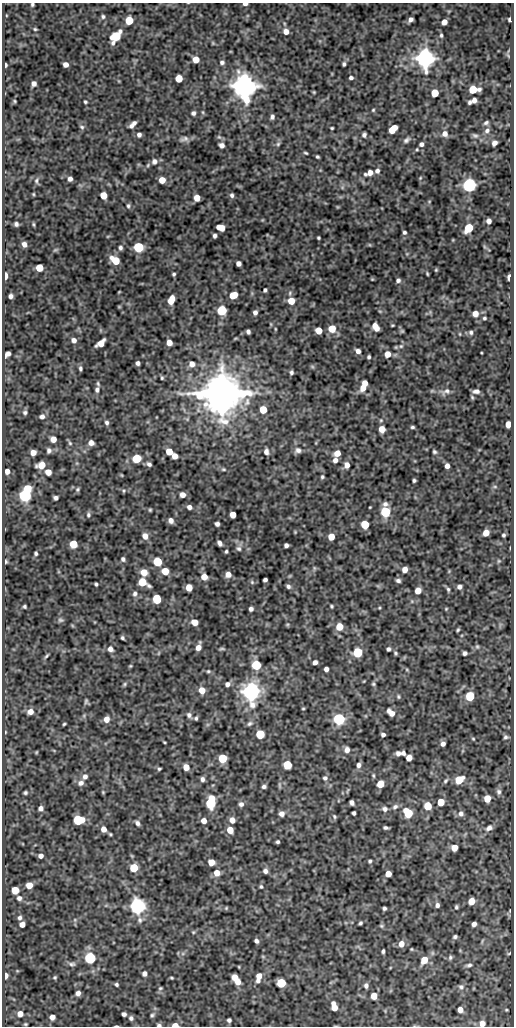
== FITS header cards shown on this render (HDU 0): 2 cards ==
NAXIS1  =                  512
NAXIS2  =                 1024

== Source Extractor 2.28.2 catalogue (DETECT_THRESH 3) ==
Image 512 x 1024 px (HDU 0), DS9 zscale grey, 1 PNG px = 1 image px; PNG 516 x 1028 px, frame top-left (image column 1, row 1024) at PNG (2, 3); no overlay
Background 68.1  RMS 0.56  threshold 1.68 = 3 sigma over >= 5 px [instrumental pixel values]
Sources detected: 371; all 371 listed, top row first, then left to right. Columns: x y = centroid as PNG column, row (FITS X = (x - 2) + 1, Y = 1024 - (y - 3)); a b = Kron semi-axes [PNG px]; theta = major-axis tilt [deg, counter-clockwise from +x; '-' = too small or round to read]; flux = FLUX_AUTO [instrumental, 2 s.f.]
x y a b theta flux
32 4 3 3 - 56
245 4 4 3 - 100
103 16 6 5 - 65
410 19 5 4 - 130
509 19 4 3 - 66
129 20 5 5 - 1100
444 22 5 5 - 260
35 29 4 4 - 44
286 31 6 6 - 220
441 35 5 4 - 60
116 36 8 6 51 1800
213 43 6 3 -72 39
508 55 8 3 -45 50
425 58 7 6 - 34000
196 59 5 5 - 480
222 62 6 5 - 86
66 64 5 5 - 180
344 64 4 3 - 70
5 65 4 3 - 76
179 78 5 5 - 730
351 78 4 3 - 83
34 83 5 4 - 150
245 86 7 7 - 60000
473 89 7 5 3 1000
314 92 3 3 - 37
435 93 5 5 - 750
474 100 5 4 - 150
15 101 4 4 - 40
85 102 3 3 - 49
470 102 4 3 - 72
373 110 4 4 - 38
193 113 5 5 - 93
272 117 5 4 - 98
134 123 6 5 - 98
486 123 6 5 - 77
131 126 6 5 - 110
82 127 6 5 - 64
332 128 3 3 - 41
393 129 8 5 45 670
487 131 7 6 - 120
445 134 7 7 - 200
139 135 5 5 - 110
364 135 5 4 - 92
475 135 8 5 -21 81
184 139 13 7 9 150
406 140 9 5 36 94
494 143 5 4 - 150
278 144 6 5 - 67
421 144 5 5 - 110
221 145 7 6 - 140
306 153 4 2 - 43
318 157 4 3 - 52
154 161 8 8 - 170
377 171 6 5 - 100
369 173 9 5 21 270
420 178 5 3 - 32
70 179 4 4 - 140
162 180 5 5 - 410
36 181 8 5 -82 90
469 185 6 6 - 11000
33 194 4 3 - 37
103 195 5 5 - 530
232 195 6 5 - 88
197 198 5 5 - 370
128 206 6 5 - 67
489 221 5 4 - 160
16 224 4 4 - 92
34 224 6 3 -81 44
220 228 7 5 -15 390
469 228 6 5 - 1600
404 232 4 4 - 65
215 236 4 3 - 94
318 238 3 3 - 47
24 244 5 4 - 160
138 247 6 6 - 2500
120 248 5 5 - 84
55 250 6 4 18 50
115 260 7 5 -36 920
238 264 5 4 - 170
39 268 5 5 - 700
436 270 4 4 - 37
174 274 3 3 - 56
427 274 3 2 - 38
5 276 5 3 - 420
509 277 5 3 - 190
372 279 4 4 - 33
398 280 5 4 - 93
265 290 4 3 - 68
119 292 3 2 - 25
233 295 6 5 - 660
10 296 4 4 - 110
171 300 8 5 69 510
291 301 6 6 - 540
119 307 5 3 - 29
222 310 6 6 - 1200
255 312 4 4 - 120
475 314 5 5 - 300
484 318 4 3 - 54
392 325 3 2 - 36
375 327 8 6 -59 340
275 329 5 3 - 29
332 329 6 6 - 620
319 330 5 5 - 510
402 331 5 5 - 45
248 332 4 4 - 97
471 332 6 5 - 81
74 340 6 5 - 150
169 342 5 5 - 270
101 343 8 5 40 450
401 346 6 6 - 74
358 351 5 5 - 160
7 354 7 4 45 180
387 354 5 5 - 340
369 357 4 3 - 64
138 363 4 4 - 110
192 364 7 6 - 190
312 366 6 4 -19 50
80 368 5 4 - 70
291 372 5 4 - 75
162 378 4 3 - 47
365 383 5 5 - 330
363 388 7 7 - 310
97 390 9 6 80 130
446 391 13 8 19 180
476 391 6 4 -2 130
222 393 10 10 - 210000
472 397 6 4 -68 51
263 410 5 5 - 740
25 412 6 6 - 83
42 416 7 6 - 130
187 419 5 5 - 49
107 423 6 5 - 84
508 424 5 4 - 390
412 427 4 3 - 58
382 429 6 5 - 390
53 439 5 5 - 270
70 443 6 5 - 61
91 443 5 5 - 200
49 450 6 5 - 110
298 450 9 8 - 150
169 451 5 5 - 510
266 451 7 5 89 150
434 452 5 4 - 61
33 453 5 5 - 240
337 453 6 5 - 340
175 456 5 5 - 280
136 459 6 5 - 1200
335 460 6 5 - 140
149 464 6 5 - 99
41 465 7 5 16 430
347 465 6 6 - 200
447 466 5 4 - 170
223 469 6 5 - 59
7 471 5 4 - 200
48 472 6 5 - 300
322 477 5 4 - 56
414 480 4 3 - 61
495 487 6 4 -19 48
27 489 6 5 - 770
77 489 6 5 - 63
124 491 5 4 - 51
25 495 6 6 - 6900
182 495 5 5 - 240
56 498 5 4 - 100
385 504 7 6 - 120
189 507 5 4 - 140
370 507 3 2 - 28
150 510 3 3 - 45
385 512 6 5 - 2200
88 515 7 5 71 76
233 515 5 5 - 370
171 520 6 5 - 170
217 524 4 4 - 100
365 525 6 5 - 1100
295 532 4 4 - 31
486 533 5 5 - 390
503 535 4 3 - 62
145 536 7 6 - 240
331 537 5 5 - 450
220 543 5 4 - 130
73 544 5 5 - 930
286 545 4 4 - 110
239 548 7 6 - 110
226 551 4 3 - 50
36 553 4 3 - 67
123 559 5 5 - 87
499 561 5 5 - 41
6 562 5 3 - 50
157 562 6 5 - 1500
314 568 6 4 -72 47
405 570 5 5 - 240
165 571 6 5 - 590
144 572 6 6 - 430
228 574 5 5 - 220
204 577 6 5 - 370
265 580 4 4 - 88
398 580 5 4 - 95
142 582 8 5 -29 940
252 582 6 5 - 57
96 584 3 3 - 55
288 586 5 4 - 90
189 587 5 5 - 470
459 587 4 4 - 120
448 589 6 4 -74 64
418 591 5 5 - 370
135 594 7 6 - 110
157 599 6 5 - 1300
24 606 4 3 - 59
332 606 4 3 - 45
379 608 4 3 - 33
251 609 4 4 - 100
446 609 4 4 - 35
60 620 8 6 -13 84
194 622 5 5 - 380
287 625 6 3 19 39
340 627 6 6 - 590
458 630 4 3 - 49
122 638 4 3 - 61
477 646 6 5 - 60
198 647 7 4 72 260
110 649 7 6 - 170
222 649 9 3 -4 55
388 649 4 4 - 81
358 652 6 5 - 2300
396 653 5 4 - 54
465 653 4 4 - 100
46 656 8 4 51 64
315 662 4 4 - 140
256 665 5 5 - 2100
130 666 5 4 - 38
326 669 4 4 - 140
208 671 5 4 - 45
364 681 4 2 - 27
125 684 5 5 - 53
227 684 6 5 - 120
373 684 5 4 - 51
202 690 6 5 - 380
251 691 7 6 - 28000
470 696 6 5 - 1700
398 697 5 4 - 53
86 702 5 3 - 66
303 709 4 3 - 35
30 712 7 6 - 250
391 712 8 5 -43 260
189 715 7 6 - 110
84 716 6 4 -73 48
196 718 5 5 - 67
106 719 6 5 - 270
339 719 6 6 - 5500
250 723 8 5 32 88
64 724 3 2 - 42
5 732 4 3 - 26
260 734 5 5 - 1500
383 735 4 4 - 91
506 737 6 5 - 76
473 739 4 4 - 36
164 742 3 2 - 33
443 744 4 4 - 120
347 750 6 6 - 180
36 752 3 3 - 35
398 753 5 5 - 130
403 753 4 4 - 95
223 758 5 5 - 1600
409 758 5 5 - 320
287 765 5 5 - 1400
359 765 6 5 - 140
186 767 5 5 - 350
159 769 4 3 - 49
373 775 6 4 -83 48
85 776 7 6 - 140
325 778 6 5 - 88
202 779 5 4 - 110
459 780 6 5 - 930
446 781 7 4 46 63
81 783 8 6 27 140
381 784 6 5 - 570
279 785 9 4 -89 64
264 787 4 3 - 86
103 792 4 3 - 36
499 792 8 6 -79 110
25 793 4 3 - 57
487 798 5 5 - 490
352 802 5 4 - 120
441 802 5 5 - 630
211 803 8 6 82 2800
241 804 6 6 - 120
428 806 6 5 - 750
395 807 9 6 25 120
41 808 5 5 - 130
385 809 7 6 - 120
354 813 4 3 - 77
408 813 7 5 -54 1300
282 814 6 6 - 170
461 814 8 7 - 140
334 816 6 4 -61 51
78 820 7 6 - 2200
232 820 6 5 - 260
204 821 5 5 - 220
137 823 6 4 -48 110
386 828 5 3 - 76
489 828 10 6 29 180
104 829 5 5 - 210
230 830 5 5 - 430
110 834 5 4 - 42
278 842 3 3 - 63
454 848 5 5 - 440
41 856 5 4 - 140
370 861 4 3 - 60
211 862 5 5 - 440
134 868 5 5 - 880
265 871 5 5 - 120
217 873 6 6 - 330
388 874 5 5 - 310
29 885 5 5 - 380
261 887 4 4 - 51
15 890 5 5 - 630
19 898 6 6 - 110
471 901 5 5 - 520
437 905 5 5 - 110
137 906 6 6 - 17000
456 907 5 4 - 55
226 908 5 4 - 37
384 908 4 3 - 66
20 918 6 5 - 92
75 920 6 4 -72 45
140 920 8 6 -80 120
360 923 4 3 - 59
22 924 5 5 - 220
474 924 5 4 - 150
381 926 6 4 -21 51
193 932 5 4 - 41
455 937 4 3 - 68
256 941 4 4 - 94
401 944 6 5 - 290
411 949 3 3 - 32
383 951 4 3 - 65
509 953 5 3 - 32
90 958 6 6 - 4200
450 958 6 4 62 64
424 960 7 6 - 510
72 964 10 5 -4 100
469 965 8 4 9 82
239 967 4 3 - 27
144 974 5 4 - 130
6 976 5 4 - 190
55 977 4 4 - 47
235 977 5 5 - 320
259 977 10 5 76 320
171 978 3 2 - 39
238 982 6 6 - 230
281 983 6 6 - 1500
116 984 4 3 - 61
366 985 6 4 -84 110
461 987 7 7 - 110
160 988 5 4 - 43
78 993 5 4 - 150
374 996 5 5 - 470
334 1007 8 5 -76 410
460 1010 5 5 - 250
506 1010 3 2 - 28
20 1014 6 6 - 240
124 1014 4 4 - 100
152 1015 5 4 - 62
52 1017 5 4 - 210
131 1018 5 5 - 91
229 1020 4 4 - 87
482 1023 6 6 - 210
25 1024 4 3 - 42
159 1025 5 3 - 71
175 1025 5 3 - 280
116 1026 4 2 - 41
At the frame edge (FLAGS 8, measured only in part): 6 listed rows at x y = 32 4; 245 4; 482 1023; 159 1025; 175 1025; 116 1026

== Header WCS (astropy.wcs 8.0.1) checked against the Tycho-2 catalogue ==
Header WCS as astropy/WCSLIB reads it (CRVAL/CRPIX/CD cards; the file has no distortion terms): RA---SIN/DEC--SIN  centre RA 23:59:38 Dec +47:07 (359.91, +47.11 deg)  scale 1 arcsec/px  FOV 8.5' x 17.1'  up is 0 deg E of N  parity normal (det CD < 0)
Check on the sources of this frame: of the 60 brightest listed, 5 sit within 1.5 arcsec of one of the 13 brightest Tycho-2 stars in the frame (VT <= 12.61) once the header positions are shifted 0.47 arcsec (0.46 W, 0.08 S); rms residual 0.40 arcsec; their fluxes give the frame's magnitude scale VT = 23.00 - 2.5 log10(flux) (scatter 0.29 mag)
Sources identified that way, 5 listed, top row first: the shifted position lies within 1.5 arcsec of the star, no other Tycho-2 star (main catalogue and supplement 1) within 3.0 arcsec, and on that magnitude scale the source's flux lands within +1.5 / -3 mag of the star's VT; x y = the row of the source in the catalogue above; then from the Tycho-2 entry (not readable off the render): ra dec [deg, ICRS J2000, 3 dp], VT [Tycho-2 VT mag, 2 dp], TYC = Tycho-2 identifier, HIP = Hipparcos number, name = IAU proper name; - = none
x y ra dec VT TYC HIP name
425 58 359.839 +47.239 11.67 3643-1328-1 - -
245 86 359.913 +47.232 11.35 3643-1508-1 - -
469 185 359.821 +47.204 11.88 3643-2243-1 - -
222 393 359.923 +47.146 9.34 3643-2065-1 - -
137 906 359.957 +47.004 12.61 3643-1579-1 - -